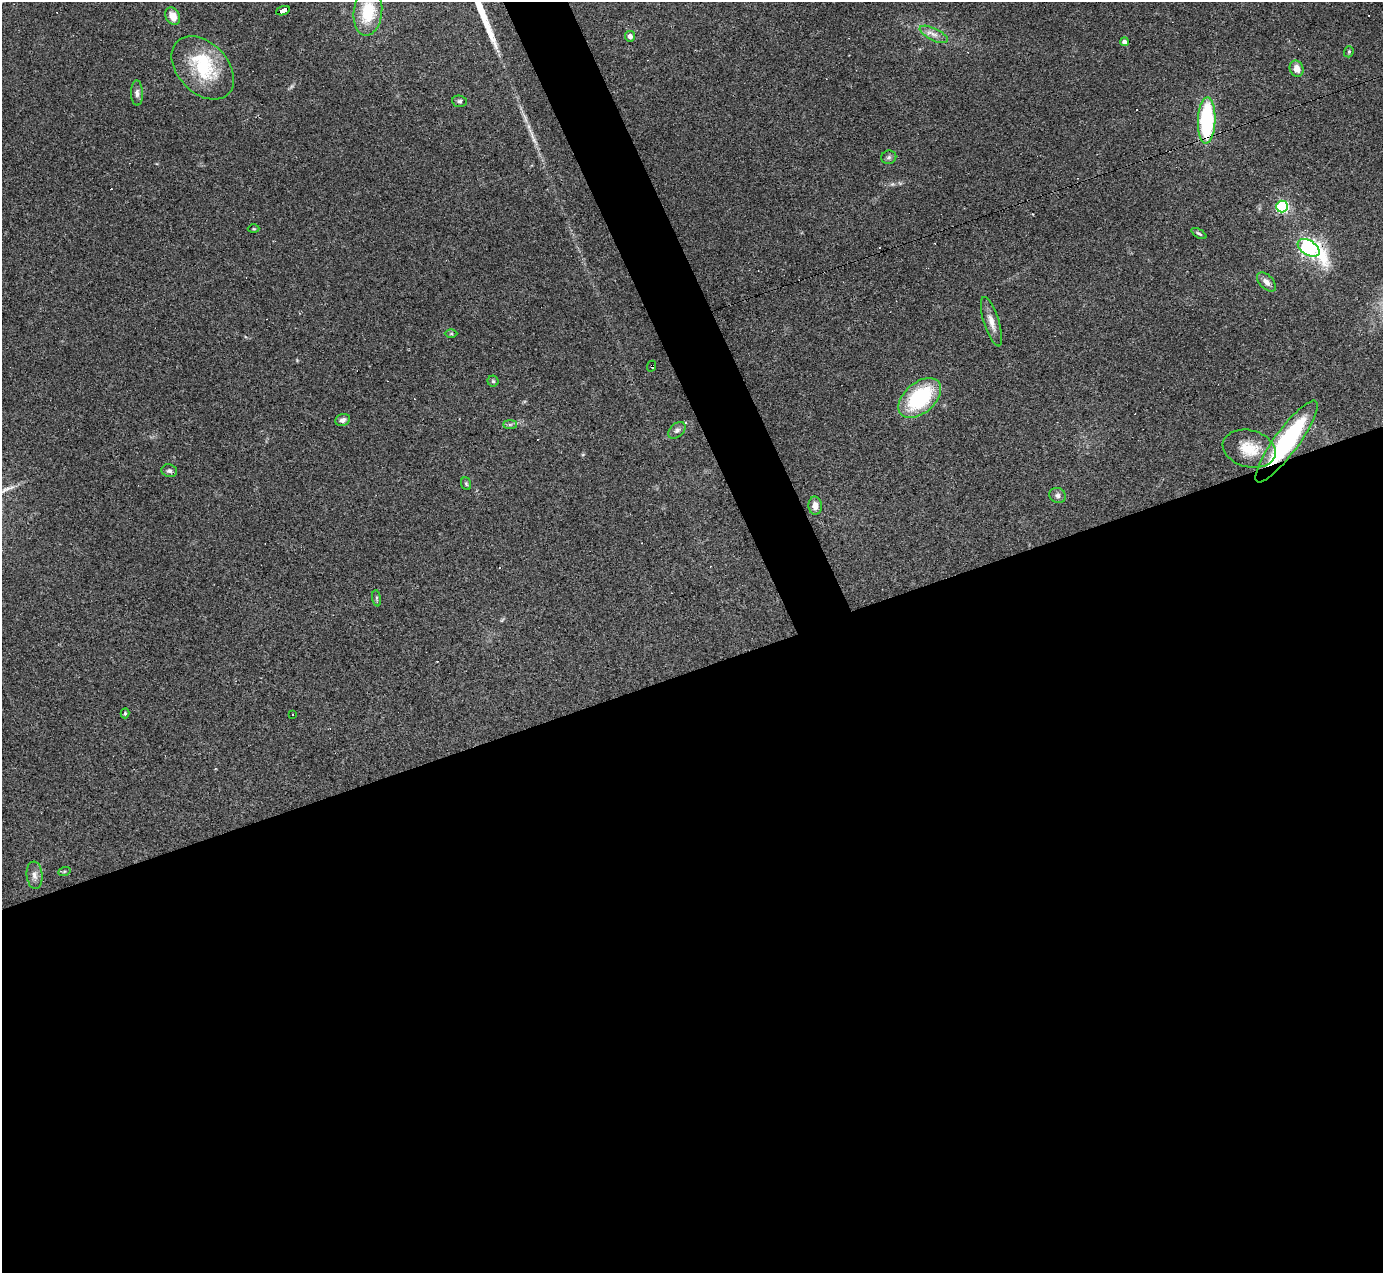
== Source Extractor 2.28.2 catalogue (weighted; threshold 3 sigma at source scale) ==
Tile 15 of 4 x 4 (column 3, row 4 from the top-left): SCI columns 2761-4141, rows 277-1547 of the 5521 x 5507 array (HDU 1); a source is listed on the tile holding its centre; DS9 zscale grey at full resolution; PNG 1385 x 1275 px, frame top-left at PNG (2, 2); each listed source drawn as its Kron ellipse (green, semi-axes under 4 px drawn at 4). Shown black and unused: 50% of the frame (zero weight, under 3 of 4 exposures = <1% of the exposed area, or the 3 px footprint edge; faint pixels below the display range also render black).
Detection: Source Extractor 2.28.2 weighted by HDU 2 'WHT'; one run over the whole footprint, this tile lists its part. Background 0.0844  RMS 0.0057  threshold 0.0257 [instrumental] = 3 sigma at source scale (4.5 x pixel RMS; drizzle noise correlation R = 1.50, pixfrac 1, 0.05/0.05 arcsec/px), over >= 5 px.
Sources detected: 50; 1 inside a brighter object's white glare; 11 cosmic-ray / hot-pixel residue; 1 long thin detection or spike segment (spike, bleed or trail) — neither listed nor drawn; the other 37 listed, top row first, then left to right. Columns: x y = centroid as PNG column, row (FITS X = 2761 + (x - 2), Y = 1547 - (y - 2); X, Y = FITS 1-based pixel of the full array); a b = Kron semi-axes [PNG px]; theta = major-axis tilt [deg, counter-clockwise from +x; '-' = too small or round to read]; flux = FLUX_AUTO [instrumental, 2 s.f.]
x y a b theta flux
283 11 7 4 19 67
368 12 24 14 83 20
173 16 9 7 -60 5.5
934 34 15 6 -26 3.7
630 36 5 5 - 2.2
1124 42 4 4 - 1.8
1349 52 6 4 71 0.81
203 68 37 25 -47 32
1297 69 8 6 -65 5
137 93 13 6 -89 2
459 101 7 5 -4 1.2
1207 121 23 8 88 63
889 157 7 7 - 1.4
1282 206 6 6 - 78
254 229 6 3 -1 0.51
1199 233 8 3 -31 0.94
1309 248 12 7 -33 220
1266 282 12 6 -45 3.1
991 322 26 7 -73 5.3
451 334 6 4 0 0.79
651 366 6 2 65 0.69
493 381 5 5 - 1
920 398 25 15 40 47
343 420 7 6 - 2.1
510 424 7 4 0 1.1
677 430 10 6 44 1.9
1286 441 50 12 54 73
1249 449 27 18 -14 15
169 471 8 6 -14 1.6
466 484 6 5 - 0.88
1058 495 8 7 - 1.9
815 506 9 6 -87 3.5
377 598 8 4 -82 0.96
125 713 5 4 - 0.96
292 714 3 2 - 0.93
64 872 6 4 20 0.69
35 875 13 8 -85 3.3
Overlapping masked pixels (flux is a lower limit): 5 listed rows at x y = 283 11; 1207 121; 1309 248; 651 366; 1286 441